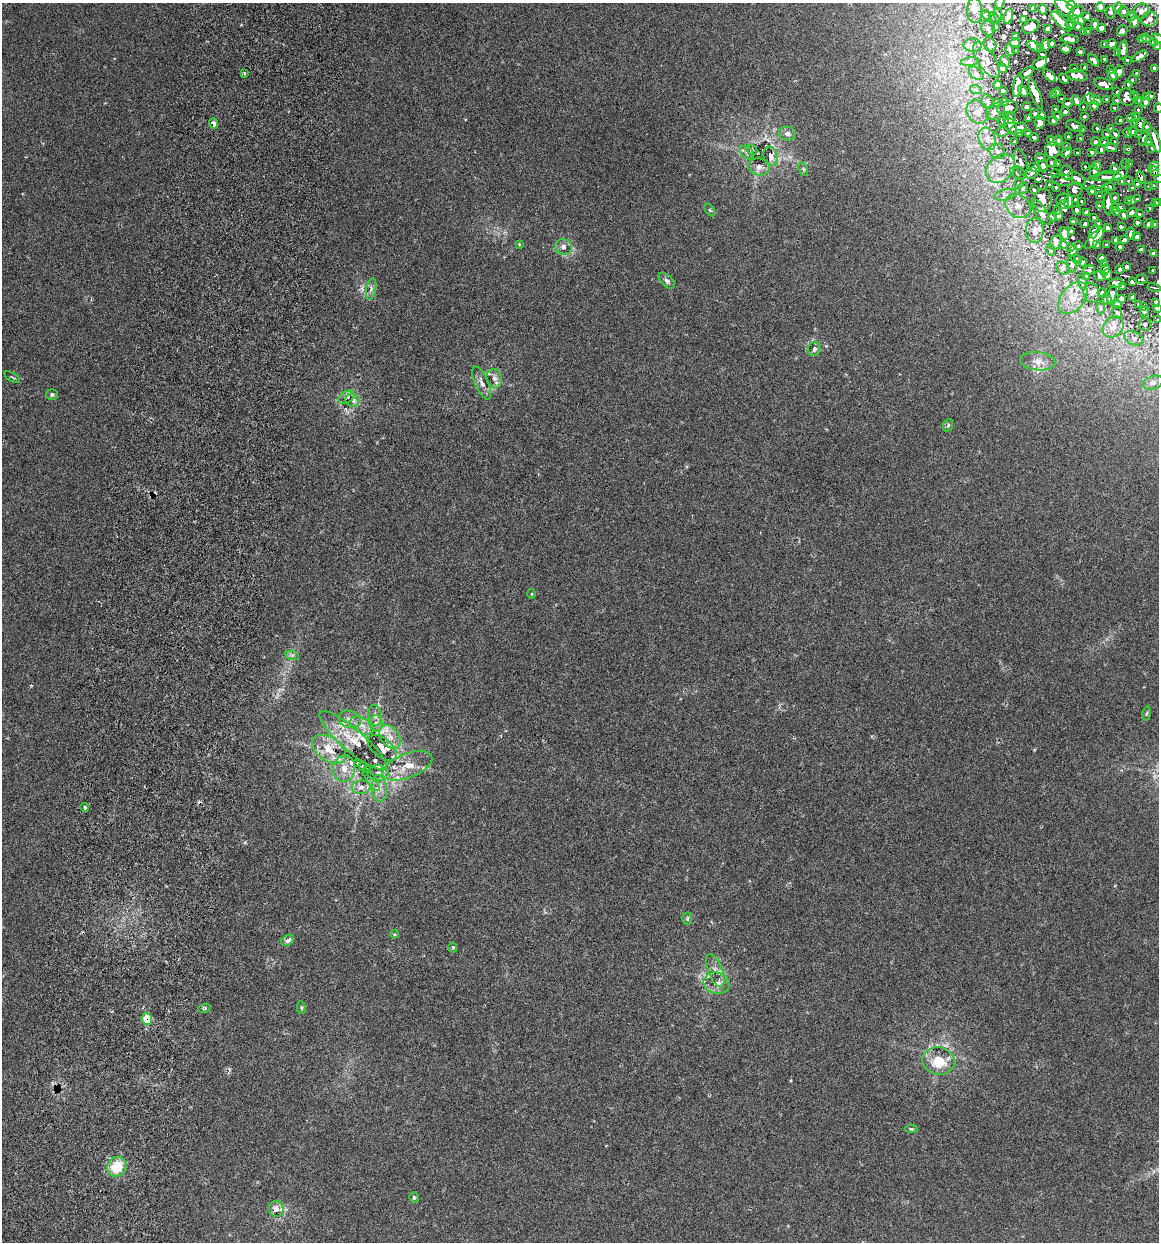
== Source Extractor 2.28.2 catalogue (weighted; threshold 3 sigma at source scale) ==
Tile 7 of 4 x 4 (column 3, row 2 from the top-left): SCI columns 2489-3645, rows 2495-3734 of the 5096 x 4990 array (HDU 1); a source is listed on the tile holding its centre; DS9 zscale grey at full resolution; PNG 1161 x 1244 px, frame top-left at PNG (2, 3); each listed source drawn as its Kron ellipse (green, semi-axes under 4 px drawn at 4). Shown black and unused: <1% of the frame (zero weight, under 3 of 6 exposures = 3% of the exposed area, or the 3 px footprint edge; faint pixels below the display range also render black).
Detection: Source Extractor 2.28.2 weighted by HDU 2 'WHT'; one run over the whole footprint, this tile lists its part. Background 0.0297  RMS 0.0032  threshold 0.0131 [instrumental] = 3 sigma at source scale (4.09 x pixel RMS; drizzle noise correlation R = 1.36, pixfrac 0.8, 0.05/0.05 arcsec/px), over >= 5 px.
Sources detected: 428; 3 cosmic-ray / hot-pixel residue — neither listed nor drawn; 57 inside a brighter listed object's ellipse — not listed separately; the other 368 listed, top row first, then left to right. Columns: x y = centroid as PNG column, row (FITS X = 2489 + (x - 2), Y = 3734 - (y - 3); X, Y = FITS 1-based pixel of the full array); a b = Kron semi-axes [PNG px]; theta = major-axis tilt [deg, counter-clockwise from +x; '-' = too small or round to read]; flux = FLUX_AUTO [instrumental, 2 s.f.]
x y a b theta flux
1000 3 8 3 75 0.4
1071 5 4 3 - 0.55
1100 7 5 3 - 0.57
1118 7 5 4 - 0.41
1065 8 11 6 -41 1.6
1033 9 3 2 - 0.26
1042 9 5 3 - 0.5
974 11 12 7 -88 1.3
1124 11 5 5 - 0.48
1141 11 8 7 - 0.96
1111 12 6 5 - 0.49
1076 13 9 5 41 1.4
986 15 5 4 - 0.33
998 15 7 2 -81 0.25
1008 16 8 3 74 0.8
1132 16 5 4 - 0.38
1087 17 4 3 - 0.45
994 18 7 2 -49 0.33
1074 19 5 3 - 0.48
1150 19 8 7 - 1
1024 20 3 2 - 0.35
1080 20 5 4 - 0.73
1061 22 13 3 -46 1.7
1134 22 6 4 -89 0.87
1070 25 4 3 - 0.42
1095 25 5 3 - 0.55
996 26 3 2 - 0.19
1078 26 3 2 - 0.35
1030 27 9 6 29 1.1
988 28 7 6 - 0.6
1101 28 4 4 - 0.9
1048 29 3 3 - 0.41
1084 31 3 3 - 0.36
1122 31 5 4 - 0.95
1087 32 4 3 - 0.46
1015 37 3 3 - 0.41
1146 38 4 3 - 0.59
1157 38 6 4 -28 0.57
1070 39 9 3 -8 0.97
1142 39 4 3 - 0.57
1154 42 4 4 - 0.95
1015 43 5 3 - 0.44
1052 43 3 3 - 0.29
1105 44 3 3 - 0.48
1112 44 5 4 - 1.1
972 45 9 7 -1 1.2
990 45 7 6 - 0.62
1046 45 6 3 89 1
1034 46 7 3 -31 0.81
1041 47 3 3 - 0.33
1157 47 3 3 - 0.56
1065 49 5 3 - 1
1010 50 6 2 -57 0.37
1123 50 9 4 83 2.3
1016 51 3 2 - 0.2
1080 52 3 3 - 0.55
1117 52 3 3 - 0.4
1042 55 3 3 - 0.32
1140 56 8 4 32 1.9
1104 59 3 3 - 0.43
987 60 20 8 -57 2.5
1094 60 7 4 -51 1.7
1127 60 3 3 - 0.39
970 62 9 4 9 0.75
1005 62 6 3 -57 0.64
1040 63 8 5 31 1.7
1085 67 3 3 - 0.58
1154 68 4 3 - 0.67
1002 69 4 3 - 0.48
1074 69 3 2 - 0.36
1110 70 3 3 - 0.51
1119 72 6 4 82 1.8
244 73 3 3 - 0.47
976 73 8 5 -41 0.78
1027 73 7 3 39 0.79
1136 74 3 3 - 0.49
1113 75 5 4 - 1.9
1049 76 8 4 -45 1.6
1077 76 11 5 -8 4
1064 79 6 3 -51 0.79
1132 80 3 3 - 0.59
1103 84 10 5 -18 4.8
1128 84 3 3 - 0.65
998 85 4 3 - 0.64
1018 85 11 4 81 2
976 90 6 4 -19 0.43
1003 91 3 3 - 0.33
1023 91 7 4 -55 1.2
1057 92 4 4 - 1
1117 92 3 3 - 0.68
1036 94 16 4 -68 3.2
1053 94 3 3 - 0.53
1134 96 4 3 - 2.3
1150 96 3 3 - 0.72
1127 97 9 7 -63 6.4
1147 97 4 3 - 1
1061 99 3 2 - 0.37
1089 99 5 5 - 3.3
1107 99 3 3 - 1.2
1076 100 6 4 -61 2.2
1096 100 6 3 -30 3.3
1117 100 4 3 - 1.3
1139 100 3 3 - 0.54
987 102 8 5 -69 0.58
996 102 4 3 - 0.26
1004 102 4 3 - 0.48
1145 102 4 4 - 2.3
1067 103 5 3 - 1
1094 106 5 4 - 2.7
1027 107 4 3 - 0.76
1083 107 3 3 - 0.53
1007 108 10 6 14 1.3
1114 108 3 3 - 0.85
1158 108 5 4 - 2.6
1056 109 3 3 - 0.65
1138 110 3 3 - 0.88
996 111 11 7 36 1.1
1065 111 4 4 - 1
977 112 12 10 -54 2.1
1035 113 4 3 - 0.65
1042 115 4 3 - 0.95
1057 116 4 4 - 0.57
1084 116 4 3 - 1.1
1135 116 3 3 - 0.72
1009 118 6 6 - 0.81
1028 118 4 3 - 0.56
1131 118 4 3 - 3.3
1003 120 6 5 - 0.63
1120 120 4 3 - 2.8
1053 121 5 4 - 0.96
214 123 5 4 - 1.9
1040 123 6 4 80 1.9
1135 123 3 3 - 1.3
1140 124 6 4 75 6.5
1011 126 9 5 -63 1.1
1074 126 9 5 -19 2.7
1147 126 3 3 - 2.2
1018 128 8 5 23 1.8
1097 128 3 3 - 1
1111 128 3 3 - 1.2
1082 129 3 3 - 0.57
1133 131 5 4 - 8.7
1002 132 6 5 - 0.48
1020 133 3 3 - 0.38
1128 133 5 3 - 3.8
787 134 9 7 -5 1.1
1028 134 4 3 - 0.6
1106 134 4 3 - 2.5
1115 134 5 3 - 4.6
1138 134 3 3 - 0.97
1034 137 4 3 - 0.73
1068 137 4 3 - 0.79
1080 138 4 3 - 0.4
1144 138 7 3 73 5.9
987 139 11 8 -71 2.1
1058 140 5 4 - 1.4
1155 140 13 3 -71 18
1052 141 5 4 - 1.5
1015 142 3 3 - 0.32
1095 142 4 3 - 2.4
1114 142 3 3 - 0.45
1149 142 3 3 - 1.4
1105 143 4 3 - 1.7
1066 146 4 3 - 0.68
1111 147 6 3 -15 4.5
1152 148 3 3 - 1.8
1128 149 3 3 - 0.9
752 150 6 5 - 0.64
1053 150 8 7 - 4.3
1101 150 4 3 - 2.7
997 151 8 7 - 1.1
747 152 8 5 -41 0.87
1067 152 6 4 47 2.1
1092 152 4 4 - 1.9
1077 153 3 2 - 0.47
770 156 10 6 -70 2.2
1041 158 5 4 - 0.72
1021 162 13 6 -76 1.3
1052 162 5 5 - 0.69
1057 164 3 2 - 0.35
1126 164 5 3 - 1.4
1130 164 3 3 - 0.42
1043 166 5 5 - 1.2
1097 166 4 4 - 3.1
1154 166 5 4 - 2
759 167 11 8 -11 1.6
1085 167 3 3 - 0.5
1035 168 7 4 -18 0.94
803 169 7 4 -72 0.59
1000 169 16 12 42 4.4
1115 169 4 3 - 2.3
1154 171 5 3 - 3.2
1094 172 8 3 -85 4.6
1018 173 8 6 -29 0.8
1031 173 6 5 - 0.58
1067 173 7 6 - 2.8
1056 174 4 2 - 0.34
1121 174 8 4 34 13
1108 177 13 3 1 11
1141 177 6 3 -66 9
1158 178 3 3 - 2.7
1038 179 4 3 - 0.53
1077 179 10 5 -34 2.9
1063 180 11 5 -14 1.7
1099 180 17 7 23 1.7
1122 181 3 3 - 1
1128 181 3 3 - 0.33
1019 184 6 4 70 0.39
1138 184 3 3 - 2.3
1050 185 3 3 - 0.5
1153 185 3 2 - 0.45
1110 186 5 3 - 1.5
1148 186 3 3 - 2.1
1056 187 4 3 - 0.31
1023 188 6 5 - 0.45
1106 188 4 3 - 1.2
1132 188 4 3 - 3.5
1034 190 4 3 - 0.39
1075 190 8 7 - 2.3
1092 190 4 4 - 1.9
1005 195 11 5 13 1.2
1099 196 3 3 - 0.75
1115 197 4 3 - 1.4
1062 199 6 5 - 0.64
1076 199 3 3 - 0.48
1138 199 3 3 - 1
1043 200 11 9 81 2.1
1081 201 3 2 - 0.3
1128 201 3 3 - 1.2
1132 201 3 3 - 1.3
1069 202 6 4 83 2
1155 202 3 3 - 1.9
1158 203 3 3 - 1.3
1108 204 12 4 -86 7
1063 205 5 4 - 1
1018 206 13 11 -39 2.8
1099 206 4 4 - 0.81
1120 207 4 3 - 1.8
1114 208 4 3 - 1.3
1150 208 3 3 - 0.92
710 210 7 4 -53 0.37
1058 210 3 3 - 0.34
1077 210 4 3 - 0.91
1117 211 3 3 - 0.99
1041 212 15 5 -57 1.6
1086 212 4 3 - 0.95
1132 212 5 4 - 3.2
1139 214 3 3 - 1.1
1059 215 5 3 - 0.84
1123 215 5 4 - 2.9
1053 217 4 2 - 0.3
1094 217 3 3 - 0.52
1073 222 3 3 - 0.5
1137 223 4 3 - 1.5
1085 224 4 4 - 0.83
1099 224 4 3 - 0.92
1149 224 5 4 - 3.4
1154 224 3 3 - 0.82
1107 227 4 4 - 1.1
1121 227 4 3 - 1.1
1035 231 12 9 89 2
1071 231 3 3 - 0.45
1094 232 7 4 71 1.4
1064 234 7 4 -71 1.1
1131 234 6 3 82 2.2
1137 237 4 3 - 1.6
1094 239 13 5 47 3.8
1115 240 4 3 - 0.93
1124 240 4 3 - 1.2
1056 243 7 5 63 0.81
519 244 4 3 - 0.23
1063 244 3 2 - 0.3
1096 244 4 4 - 0.79
1107 245 3 3 - 0.56
1078 246 3 2 - 0.3
564 247 8 8 - 1.4
1071 247 4 3 - 0.34
1120 247 4 3 - 0.83
1051 250 6 3 -71 0.28
1141 250 4 3 - 1.2
1073 251 5 3 - 0.5
1154 253 4 4 - 1.1
1101 258 4 3 - 0.81
1077 259 6 4 -25 0.4
1082 262 4 3 - 0.28
1104 263 3 2 - 0.35
1072 264 8 5 -84 0.63
1127 267 4 4 - 1
1063 268 7 6 - 0.72
1120 269 3 3 - 0.54
1089 270 6 4 10 0.43
1105 270 6 4 72 1
1153 270 3 3 - 0.47
1100 275 6 5 - 0.86
1107 275 5 4 - 1
1087 276 4 3 - 0.37
1142 279 6 4 5 0.65
667 281 10 5 -45 0.93
1082 282 7 4 -81 0.52
1132 282 4 3 - 0.43
1116 283 7 4 7 1.4
1122 287 4 3 - 0.39
1154 287 7 2 -13 0.44
371 289 11 5 78 0.99
1102 292 4 3 - 0.32
1091 293 10 8 -76 1.1
1112 295 9 3 76 0.91
1133 297 4 3 - 0.5
1073 298 18 11 51 4.1
1107 299 6 4 -67 0.43
1121 299 3 3 - 0.5
1156 302 4 3 - 0.44
1117 305 4 4 - 0.6
1139 305 4 3 - 0.34
1143 307 4 3 - 0.33
1101 308 6 4 90 0.42
1157 308 4 2 - 0.36
1144 311 5 5 - 0.47
1117 313 6 5 - 0.44
1158 320 4 2 - 0.23
1145 324 6 6 - 0.63
1113 327 11 9 47 2
1134 338 10 6 -21 1.2
814 349 7 6 - 1.2
1038 361 17 9 -6 2.7
12 377 9 2 -31 0.32
494 378 9 7 -79 1.6
482 383 18 6 -66 1.7
1153 383 10 6 20 0.98
52 394 6 5 - 0.71
346 397 8 5 32 1.8
353 400 7 6 - 1.8
948 425 6 5 - 0.54
531 594 5 3 - 0.24
292 655 7 4 -17 0.64
1147 714 7 3 80 0.39
375 715 10 6 -82 1.3
349 719 12 8 -20 1.9
376 723 8 6 -86 1.4
362 726 12 7 -29 2.2
390 737 13 9 -55 2.9
353 740 43 11 -41 6.3
382 748 17 9 -38 3.7
329 749 19 11 -35 6.2
358 763 3 3 - 0.68
363 766 3 3 - 0.72
407 766 26 12 21 5.8
344 768 13 11 83 3.5
367 769 3 3 - 1.1
378 773 10 8 -2 1.7
371 780 13 4 -57 1.1
361 787 9 7 3 1.6
379 789 13 7 -84 2.5
85 807 4 4 - 0.6
687 918 6 5 - 0.51
394 934 4 4 - 0.29
288 940 7 5 31 1.6
453 947 5 4 - 0.34
715 971 17 7 -69 2.1
717 983 13 10 -12 2.4
204 1008 6 4 21 0.41
301 1008 6 3 -81 0.31
147 1019 6 5 - 9.3
938 1061 16 13 -11 7.8
911 1129 6 4 -2 0.53
117 1167 10 9 - 7.4
414 1197 5 5 - 0.56
276 1209 8 7 - 2.1
Overlapping masked pixels (flux is a lower limit): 5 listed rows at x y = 214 123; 1128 149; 1154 171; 1141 177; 147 1019
Isophote crosses this tile's border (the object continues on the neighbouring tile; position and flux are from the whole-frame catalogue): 9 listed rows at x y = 1000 3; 1071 5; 1065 8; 1157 38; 1157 47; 1158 108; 1158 178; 1158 203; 1157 308